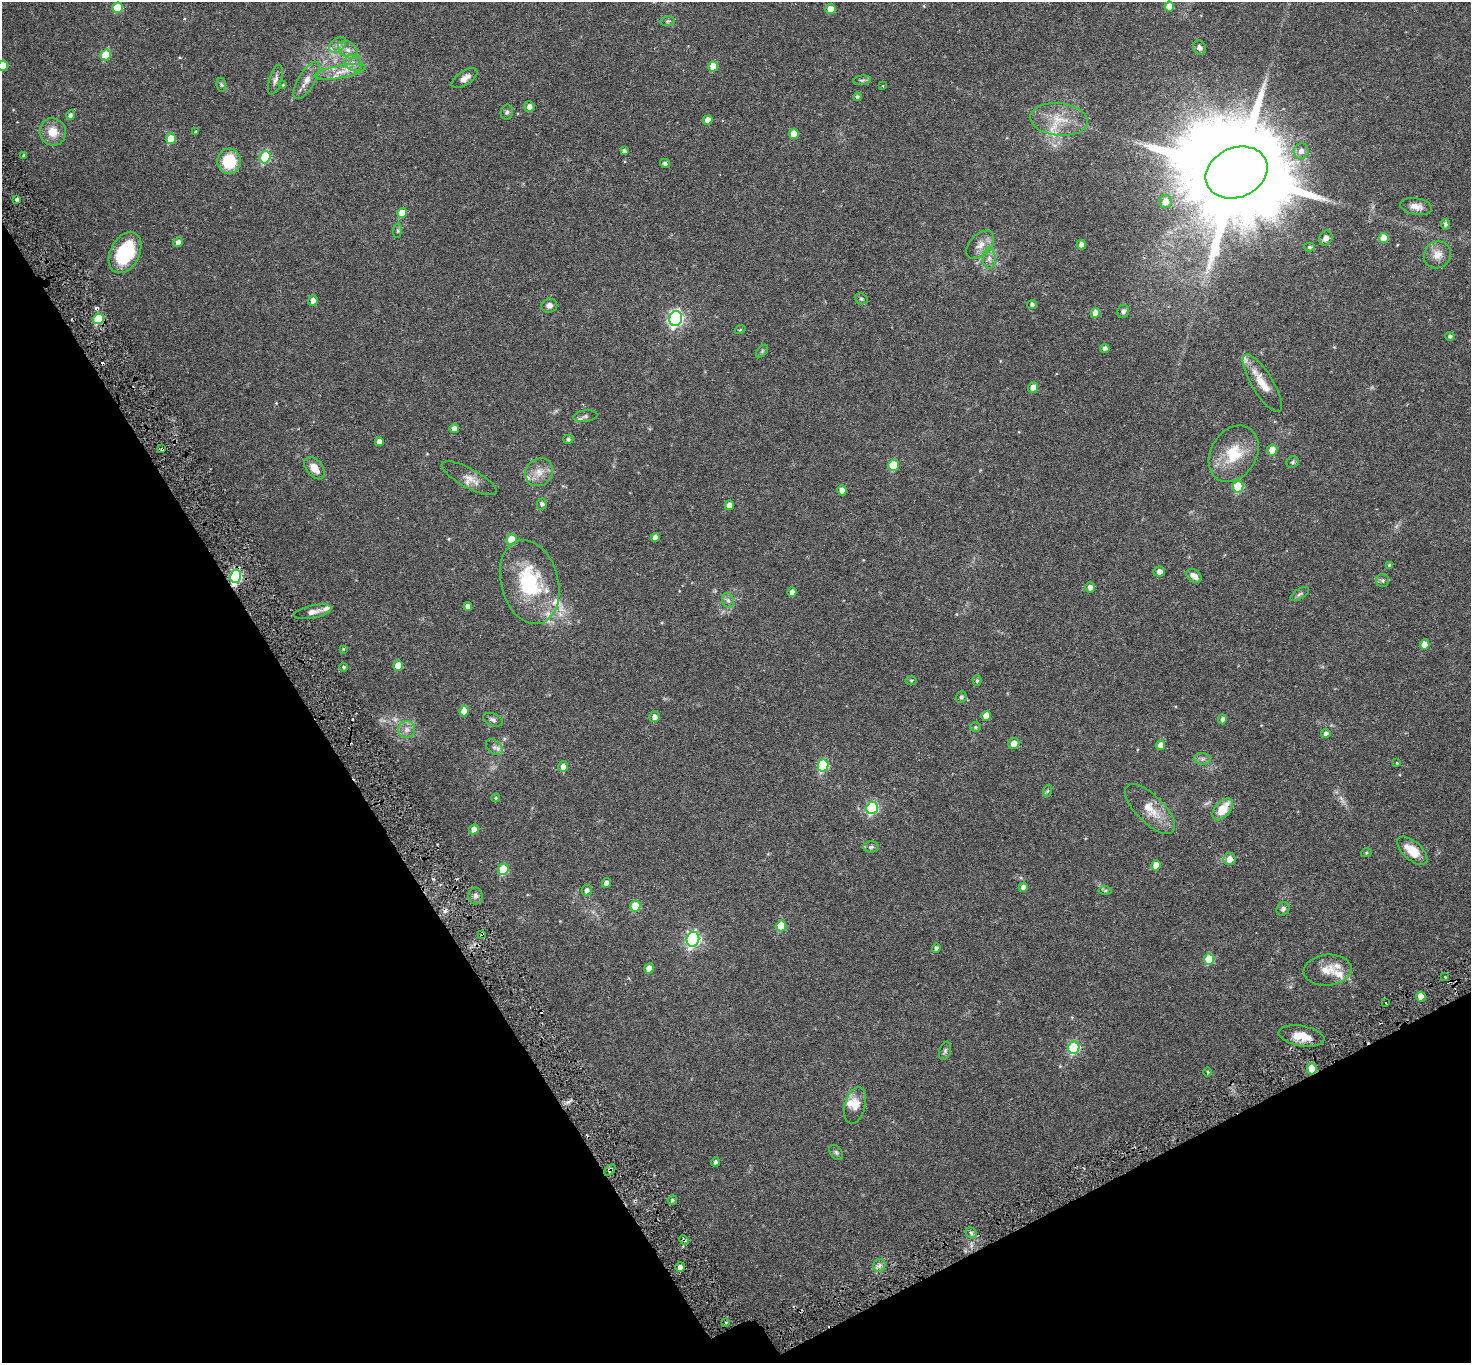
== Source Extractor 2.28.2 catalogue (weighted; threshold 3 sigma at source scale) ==
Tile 14 of 4 x 4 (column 2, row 4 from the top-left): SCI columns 1481-2949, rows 206-1566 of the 5898 x 5792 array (HDU 1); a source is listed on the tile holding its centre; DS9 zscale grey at full resolution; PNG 1473 x 1365 px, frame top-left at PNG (2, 2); each listed source drawn as its Kron ellipse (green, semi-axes under 4 px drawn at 4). Shown black and unused: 27% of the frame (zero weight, under 3 of 6 exposures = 1% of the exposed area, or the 3 px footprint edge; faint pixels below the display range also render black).
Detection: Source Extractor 2.28.2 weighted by HDU 2 'WHT'; one run over the whole footprint, this tile lists its part. Background 0.024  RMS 0.003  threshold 0.0121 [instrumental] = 3 sigma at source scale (4.09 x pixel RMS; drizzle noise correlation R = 1.36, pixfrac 0.8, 0.0396/0.0396 arcsec/px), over >= 5 px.
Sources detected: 181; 1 too faint to see at this stretch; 8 cosmic-ray / hot-pixel residue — neither listed nor drawn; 11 inside a brighter listed object's ellipse — not listed separately; the other 161 listed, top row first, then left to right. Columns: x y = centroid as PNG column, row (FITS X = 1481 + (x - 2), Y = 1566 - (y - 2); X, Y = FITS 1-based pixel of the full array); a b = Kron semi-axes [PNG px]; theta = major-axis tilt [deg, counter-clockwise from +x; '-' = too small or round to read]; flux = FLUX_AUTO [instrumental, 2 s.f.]
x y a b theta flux
1169 7 5 5 - 2.9
117 8 5 5 - 7.6
830 9 5 5 - 3.1
668 21 7 5 11 0.44
338 45 9 6 41 1.1
1200 48 7 6 - 0.91
348 50 11 7 -34 1.5
106 55 5 5 - 8.1
353 63 9 7 -37 1.3
3 66 5 5 - 5.3
713 66 5 5 - 4.1
340 72 26 6 11 2.8
465 78 15 7 33 1.5
275 80 16 6 73 1
306 80 21 8 59 2.3
862 80 9 4 7 0.5
221 85 7 5 -82 0.39
283 85 3 3 - 0.17
883 86 3 2 - 0.21
857 97 4 4 - 0.49
529 107 5 5 - 1.4
507 112 7 6 - 0.52
70 115 5 4 - 0.6
1059 119 29 16 -6 6.3
708 120 5 4 - 1.8
53 132 13 13 - 3.5
196 132 3 3 - 0.39
794 134 5 5 - 3.9
171 139 5 5 - 6
624 151 4 3 - 0.55
1301 151 8 7 - 1.3
24 156 4 3 - 0.35
265 157 6 5 - 17
229 161 12 12 - 9.1
665 163 5 4 - 0.71
1237 172 32 25 23 7500
17 200 3 3 - 0.93
1165 201 6 6 - 2.5
1416 206 16 8 -10 1.8
402 213 5 5 - 3.3
1445 224 5 4 - 0.56
397 230 7 4 83 0.37
1326 238 7 6 - 1
1384 238 5 5 - 4
178 242 5 4 - 1.1
1081 244 5 5 - 1.3
980 245 17 10 46 2.2
1309 247 5 4 - 0.37
125 253 22 14 62 17
1437 255 14 13 - 2.5
989 258 10 6 -88 1.1
861 299 7 5 -22 0.39
313 301 5 5 - 1.2
1032 305 5 4 - 0.62
549 306 8 7 - 1
1123 311 7 6 - 0.64
1095 313 5 4 - 2.4
98 319 5 5 - 12
676 319 7 6 - 61
740 330 5 3 - 0.24
1450 336 5 4 - 0.54
1105 348 4 4 - 0.63
762 351 7 4 46 0.39
1262 383 33 10 -58 4.1
1033 387 5 5 - 1.7
585 416 12 5 8 0.71
454 428 4 4 - 1.2
568 439 5 4 - 0.48
379 442 4 4 - 1.3
162 449 4 3 - 0.85
1272 450 5 5 - 3
1234 454 30 23 58 8.3
1293 462 6 5 - 0.4
893 465 5 5 - 8.2
314 468 13 8 -51 2.7
539 472 15 13 44 2.7
469 478 31 9 -28 2.4
1238 487 6 5 - 14
842 490 5 4 - 1.5
542 504 5 5 - 0.66
729 505 5 4 - 2.1
655 537 4 4 - 1.3
512 540 5 5 - 8.6
1389 565 4 4 - 0.35
1159 572 6 5 - 1.4
236 576 7 5 75 26
1194 576 9 6 -36 1.6
1383 580 6 6 - 0.57
530 582 43 28 -75 18
1090 587 5 5 - 1
792 592 4 4 - 1.3
1300 594 10 5 33 0.54
728 600 7 6 - 0.69
468 607 4 4 - 1.2
313 612 19 6 12 1.5
1425 644 5 4 - 2.6
343 649 4 3 - 0.22
398 666 5 4 - 3.6
344 667 4 4 - 0.38
911 680 6 4 1 0.29
977 681 5 4 - 0.45
961 697 6 5 - 0.56
464 711 5 5 - 2.3
986 716 5 4 - 2.3
654 717 5 5 - 1.2
1222 719 5 4 - 0.72
493 720 10 6 -22 0.66
975 727 5 4 - 0.38
407 729 8 8 - 1.2
1326 733 4 4 - 0.61
1014 743 5 5 - 2.3
1160 745 5 4 - 1.7
494 747 9 6 -40 0.88
1202 759 8 5 -7 0.64
1397 763 4 4 - 0.24
823 765 6 5 - 15
563 766 5 5 - 1.3
1047 791 6 4 71 0.29
496 798 4 4 - 0.33
872 808 6 5 - 21
1150 809 32 13 -45 4.9
1223 809 13 7 49 5.1
474 829 5 4 - 1.7
871 847 8 5 1 0.57
1412 851 18 9 -41 4.3
1366 853 5 3 - 0.23
1230 859 6 6 - 2.2
1156 865 5 5 - 2.7
503 869 6 5 - 9
606 883 5 4 - 1.3
1023 887 5 4 - 1.1
587 890 5 5 - 0.87
1105 890 7 4 0 0.41
476 896 8 7 - 0.8
635 906 5 5 - 7.2
1283 909 7 6 - 0.67
781 926 5 5 - 6.2
482 934 4 4 - 0.36
693 939 7 6 - 51
936 948 4 4 - 0.65
1209 959 5 5 - 7.6
649 968 5 4 - 2.3
1328 970 24 15 5 3.8
1445 977 3 3 - 0.34
1421 996 5 5 - 3.7
1386 1003 3 2 - 0.21
1301 1036 23 10 -9 4
1074 1048 6 5 - 19
945 1051 9 5 70 0.52
1312 1069 6 5 - 3.4
1208 1072 5 3 - 0.2
855 1105 19 10 76 2.5
836 1152 8 5 -50 0.5
715 1162 4 4 - 0.51
610 1170 7 4 46 0.44
672 1200 4 4 - 0.43
971 1233 6 5 - 0.5
684 1240 5 3 - 0.41
879 1265 7 6 - 0.78
680 1267 5 4 - 1.2
726 1323 3 2 - 0.58
Overlapping masked pixels (flux is a lower limit): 6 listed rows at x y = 162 449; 236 576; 482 934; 1312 1069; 610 1170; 684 1240
Isophote crosses this tile's border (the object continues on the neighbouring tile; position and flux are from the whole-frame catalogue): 1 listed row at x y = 3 66